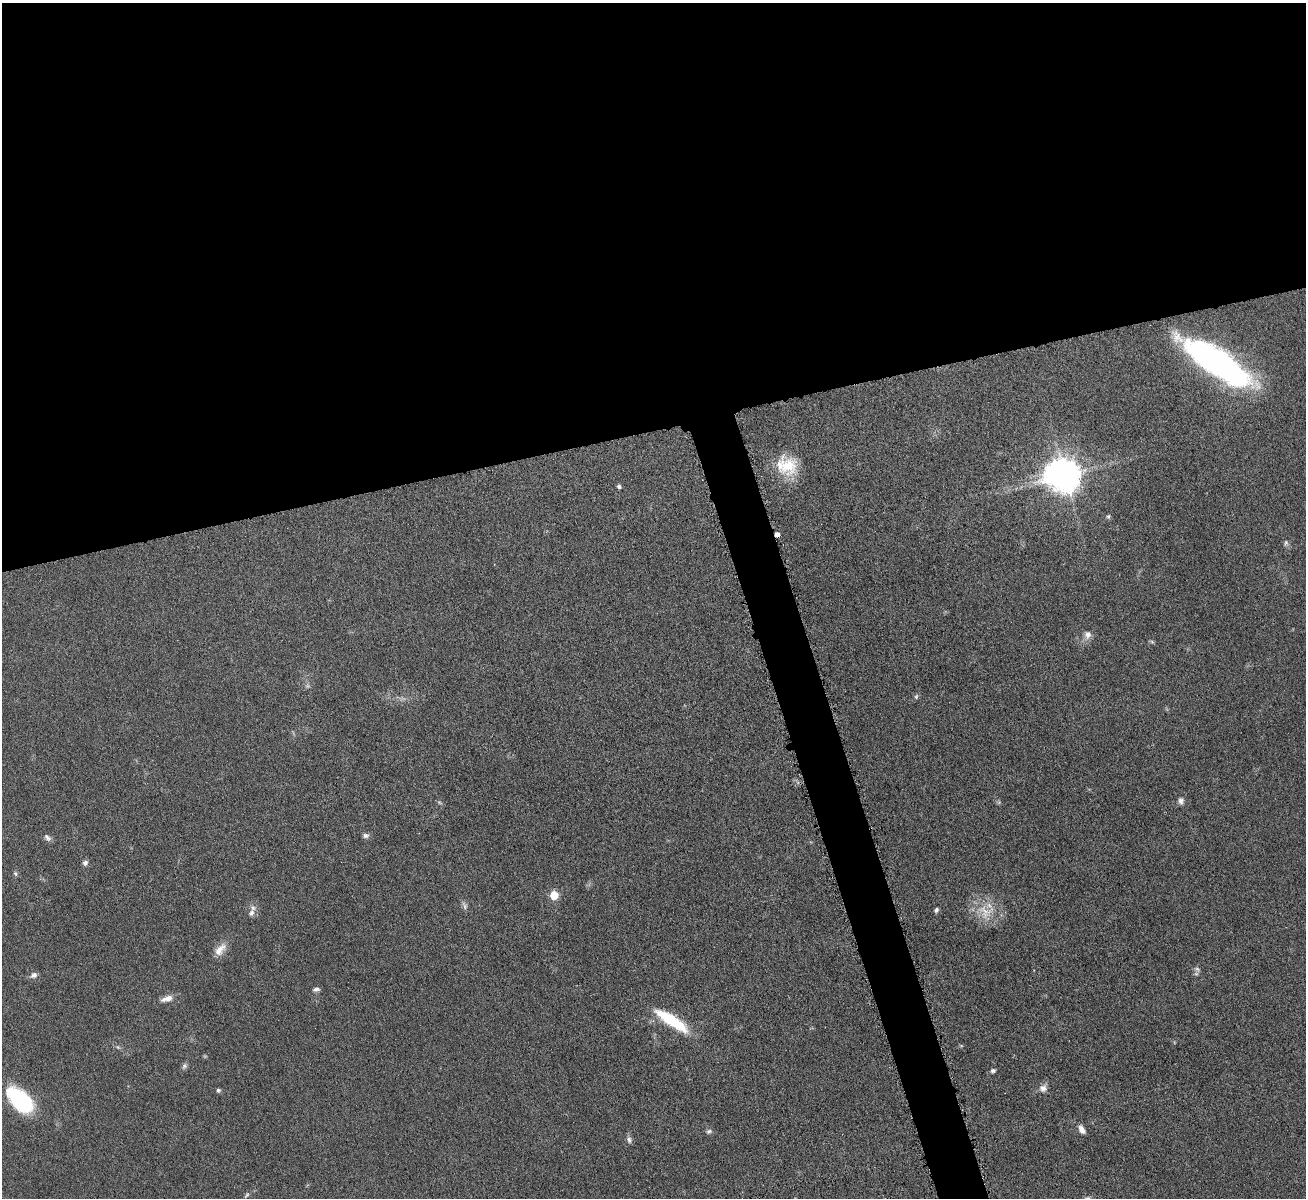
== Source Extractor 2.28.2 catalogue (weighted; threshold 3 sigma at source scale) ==
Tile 2 of 4 x 4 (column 2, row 1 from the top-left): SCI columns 1307-2610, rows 3735-4930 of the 5217 x 5200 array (HDU 1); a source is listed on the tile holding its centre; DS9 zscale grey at full resolution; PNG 1308 x 1200 px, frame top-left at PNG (2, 3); no overlay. Shown black and unused: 38% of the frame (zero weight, under 4 of 8 exposures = <1% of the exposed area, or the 3 px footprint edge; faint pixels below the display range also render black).
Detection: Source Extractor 2.28.2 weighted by HDU 2 'WHT'; one run over the whole footprint, this tile lists its part. Background 0.0478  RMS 0.0044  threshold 0.018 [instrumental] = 3 sigma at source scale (4.09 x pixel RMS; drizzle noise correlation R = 1.36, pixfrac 0.8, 0.05/0.05 arcsec/px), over >= 5 px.
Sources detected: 40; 4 too faint to see at this stretch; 1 inside a brighter object's white glare — not listed; the other 35 listed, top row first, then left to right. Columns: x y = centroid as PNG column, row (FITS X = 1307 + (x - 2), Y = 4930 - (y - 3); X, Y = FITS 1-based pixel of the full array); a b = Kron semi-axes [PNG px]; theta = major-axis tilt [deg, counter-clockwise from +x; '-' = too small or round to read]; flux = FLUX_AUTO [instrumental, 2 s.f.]
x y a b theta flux
1216 362 66 20 -33 170
787 466 27 24 -27 16
1065 475 10 8 78 800
619 486 5 4 - 0.84
1108 516 6 5 - 0.85
777 534 4 4 - 2.4
1286 543 8 6 76 1.1
1088 634 10 9 - 2.7
1152 642 6 4 -43 0.6
916 697 8 5 75 0.85
1181 801 10 7 -89 1.6
366 835 8 6 -2 1.3
47 838 11 7 -45 1.5
85 863 6 6 - 1.5
15 873 7 5 -86 0.78
554 895 5 5 - 16
936 910 6 5 - 1
985 911 27 23 -12 12
251 913 12 8 64 2.3
220 949 20 10 49 4.4
1197 969 9 6 -30 1.3
34 975 9 7 24 1.7
316 989 8 5 8 1.2
167 998 13 7 17 3.6
671 1020 41 11 -33 22
961 1046 6 4 -1 0.48
184 1066 9 7 63 1.1
993 1071 6 5 - 1.1
1043 1088 10 9 - 2.4
218 1090 5 5 - 0.9
20 1100 27 15 -44 42
1082 1130 11 6 -58 2.6
709 1131 8 6 18 1.1
629 1139 9 6 -69 1.5
247 1195 9 5 51 0.88
Overlapping masked pixels (flux is a lower limit): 1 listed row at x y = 777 534